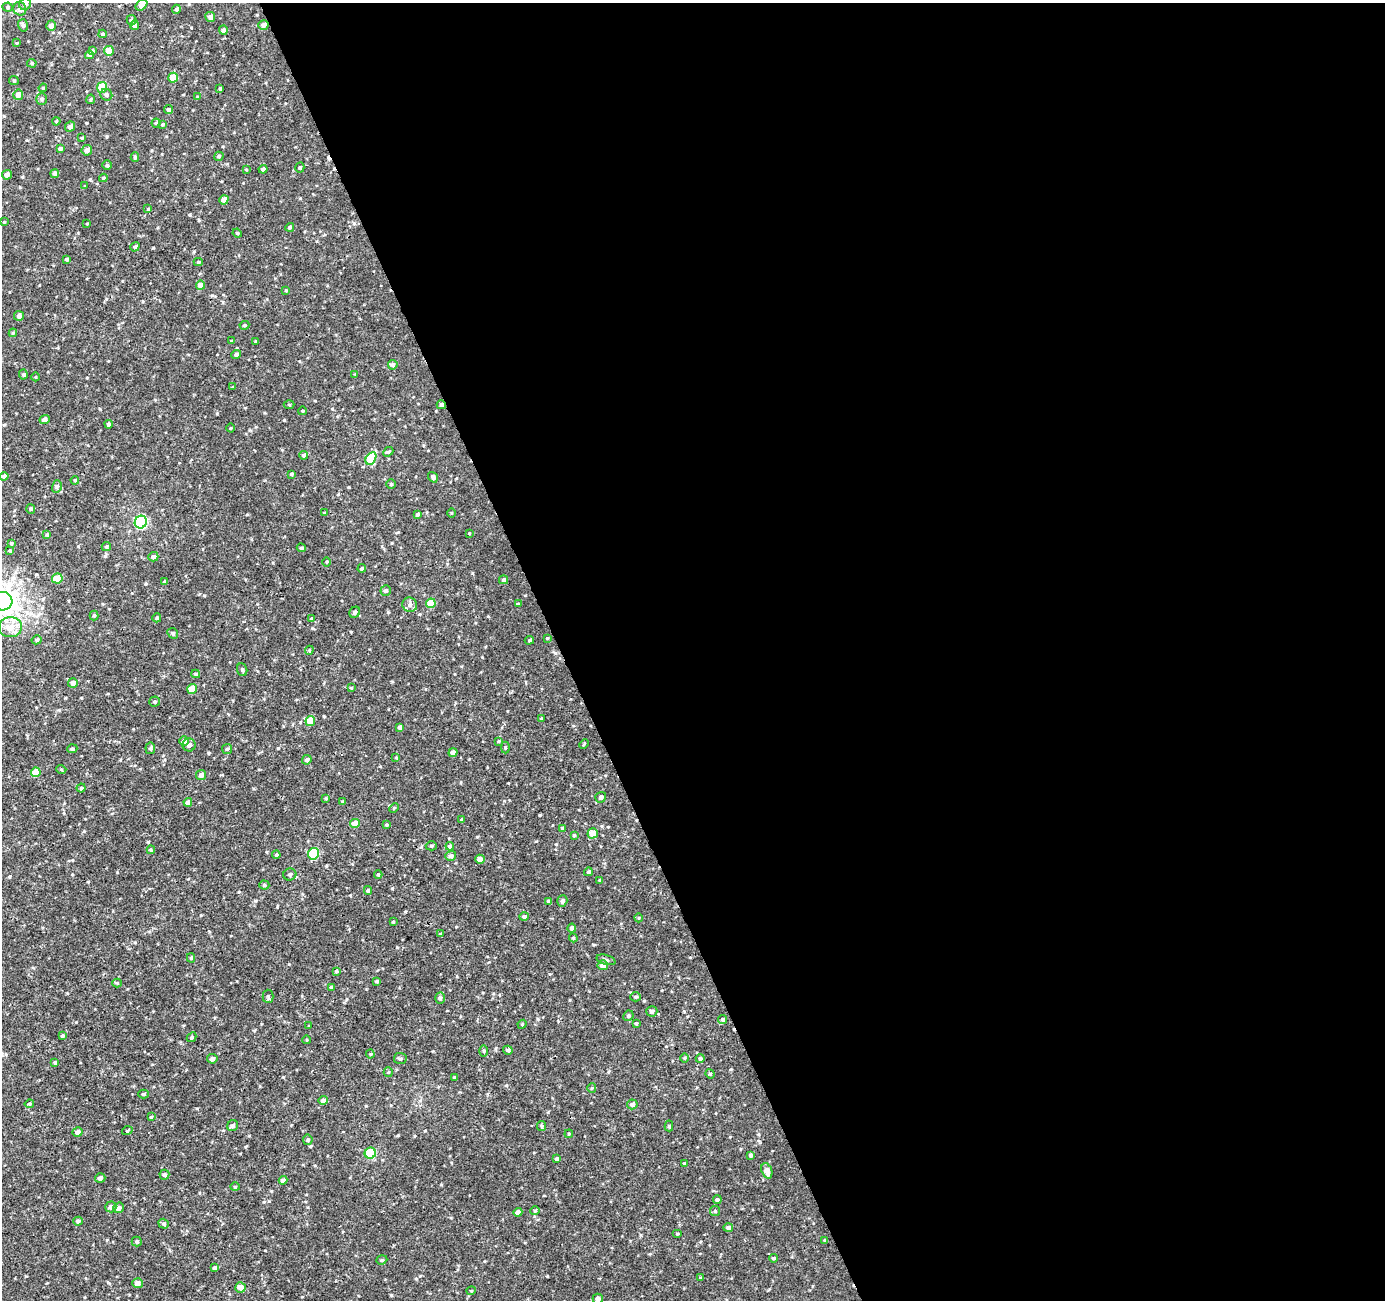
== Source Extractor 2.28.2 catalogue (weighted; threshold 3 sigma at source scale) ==
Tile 8 of 4 x 4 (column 4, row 2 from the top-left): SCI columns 4195-5577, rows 2698-3995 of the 5626 x 5450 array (HDU 1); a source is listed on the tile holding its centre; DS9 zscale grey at full resolution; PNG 1387 x 1302 px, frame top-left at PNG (2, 3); each listed source drawn as its Kron ellipse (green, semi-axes under 4 px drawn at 4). Shown black and unused: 60% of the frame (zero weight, under 3 of 4 exposures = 4% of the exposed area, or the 3 px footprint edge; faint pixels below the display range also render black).
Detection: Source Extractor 2.28.2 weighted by HDU 2 'WHT'; one run over the whole footprint, this tile lists its part. Background 0.00449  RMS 0.003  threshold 0.0136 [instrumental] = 3 sigma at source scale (4.5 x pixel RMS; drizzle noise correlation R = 1.50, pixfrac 1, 0.0396/0.0396 arcsec/px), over >= 5 px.
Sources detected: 246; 2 cosmic-ray / hot-pixel residue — neither listed nor drawn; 1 inside a brighter listed object's ellipse — not listed separately; the other 243 listed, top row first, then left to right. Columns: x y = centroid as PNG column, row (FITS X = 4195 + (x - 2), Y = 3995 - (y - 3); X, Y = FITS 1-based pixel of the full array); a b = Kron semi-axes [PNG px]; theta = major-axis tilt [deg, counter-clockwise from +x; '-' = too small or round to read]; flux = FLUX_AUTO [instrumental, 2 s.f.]
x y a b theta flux
25 4 6 5 - 0.99
141 5 7 5 44 2.5
8 7 5 4 - 0.5
20 9 7 6 - 1.3
176 9 4 4 - 0.46
210 17 5 5 - 1.1
131 20 5 5 - 0.74
23 25 6 5 - 0.65
135 25 4 4 - 0.9
263 25 5 5 - 1.5
51 26 5 5 - 1.5
223 30 4 4 - 0.78
103 34 4 4 - 0.4
16 43 4 3 - 0.26
92 51 4 4 - 0.46
109 51 5 5 - 3.5
89 55 4 4 - 1.3
32 63 5 4 - 0.38
173 78 5 4 - 5.2
14 81 5 4 - 0.37
102 87 5 5 - 8.5
43 88 4 3 - 0.35
220 88 3 3 - 0.32
18 95 5 5 - 2.2
106 95 6 5 - 0.74
197 97 4 4 - 0.26
42 99 6 5 - 0.49
91 99 5 4 - 0.35
168 110 4 4 - 0.72
56 121 4 3 - 0.35
156 123 4 4 - 0.39
162 124 4 3 - 0.3
70 127 5 4 - 1.2
82 138 4 3 - 0.27
60 148 4 4 - 0.63
87 150 5 5 - 1.2
219 156 5 4 - 0.5
135 157 5 4 - 0.47
107 165 5 5 - 0.47
300 167 5 4 - 0.49
246 169 4 2 - 0.21
263 169 4 4 - 1
55 174 4 4 - 0.64
7 175 5 5 - 1.4
103 178 4 3 - 0.46
85 186 4 4 - 0.23
224 200 5 4 - 2.2
148 209 4 3 - 0.27
4 222 3 3 - 0.22
87 224 4 2 - 0.22
290 227 4 4 - 0.56
237 233 4 4 - 0.31
135 247 5 4 - 0.49
67 259 3 3 - 0.48
198 262 4 4 - 0.43
201 285 4 4 - 2.9
286 290 4 3 - 0.26
19 316 5 4 - 0.85
244 325 5 4 - 0.39
13 333 4 4 - 0.29
231 341 4 3 - 0.29
256 341 4 2 - 0.24
236 354 5 4 - 0.81
393 365 5 4 - 0.83
355 374 3 3 - 0.23
23 375 5 4 - 0.41
36 377 4 3 - 0.2
233 387 3 3 - 0.31
289 405 5 3 - 0.29
441 405 4 4 - 1.1
302 411 4 3 - 0.27
45 419 5 4 - 0.97
109 424 4 3 - 0.72
230 428 4 3 - 0.24
388 452 5 4 - 0.4
304 455 4 4 - 0.7
371 458 7 5 61 11
292 474 4 3 - 0.41
4 476 4 4 - 0.91
433 477 5 4 - 0.68
75 480 4 3 - 0.28
391 484 4 4 - 0.38
57 486 6 5 - 0.55
31 509 5 4 - 0.36
324 513 3 2 - 0.25
451 513 5 3 - 0.26
417 515 4 4 - 0.39
141 522 6 6 - 39
469 533 3 3 - 0.25
47 535 4 4 - 0.31
11 543 4 3 - 0.37
106 546 5 4 - 0.41
301 548 5 3 - 0.37
10 551 3 3 - 0.31
153 557 5 4 - 0.94
327 562 4 3 - 0.26
362 568 4 4 - 0.52
57 579 5 5 - 6.1
503 580 4 4 - 0.61
164 582 3 3 - 0.42
386 591 5 5 - 0.55
2 601 10 9 - 380
431 603 5 4 - 6.2
518 604 4 3 - 0.43
410 605 7 7 - 1
355 612 6 5 - 0.73
94 616 5 4 - 0.4
157 618 4 4 - 0.43
311 619 4 3 - 0.31
10 627 11 10 - 3.3
173 633 6 5 - 0.59
547 638 4 3 - 0.3
37 640 5 4 - 0.57
529 640 5 4 - 0.4
309 650 4 4 - 0.33
242 670 6 5 - 0.46
196 674 4 4 - 0.27
73 683 5 4 - 1.4
351 688 4 3 - 0.28
192 689 5 5 - 4.3
155 701 5 5 - 0.52
541 718 4 2 - 0.21
310 721 5 5 - 5.8
400 727 4 4 - 1.1
184 741 5 5 - 1.1
498 741 3 3 - 0.33
584 744 5 3 - 0.32
189 745 6 6 - 1.1
505 747 6 3 90 0.28
150 748 6 5 - 0.45
72 749 5 4 - 0.54
227 749 5 5 - 0.43
453 752 5 4 - 1.3
396 758 4 2 - 0.21
307 760 5 4 - 0.69
61 769 5 3 - 0.28
36 772 5 4 - 4.4
201 775 5 5 - 0.97
81 788 4 4 - 0.37
601 797 5 5 - 0.86
326 798 4 3 - 0.28
188 802 4 4 - 1.4
343 802 4 3 - 0.32
394 808 5 3 - 0.29
461 820 3 3 - 0.35
355 824 5 4 - 3.3
387 825 4 3 - 0.32
562 828 4 4 - 0.3
593 833 5 5 - 2.8
574 835 4 4 - 0.35
431 846 6 4 -1 0.47
450 846 4 4 - 0.75
151 850 4 4 - 0.33
313 854 6 5 - 16
276 855 4 3 - 0.31
451 856 5 5 - 0.91
480 859 4 4 - 2.1
588 872 4 3 - 0.39
290 874 6 6 - 0.74
378 875 4 4 - 0.36
600 880 4 3 - 0.32
264 885 5 4 - 0.47
368 890 4 3 - 0.47
549 901 4 4 - 0.55
562 901 6 5 - 0.87
524 917 5 4 - 0.7
639 918 4 3 - 0.29
393 922 3 3 - 0.25
572 928 4 4 - 1
440 934 4 4 - 0.29
573 938 4 4 - 0.36
191 958 4 4 - 0.4
606 960 10 4 -16 0.64
603 965 5 5 - 2.3
336 971 4 3 - 0.46
377 981 3 3 - 0.48
117 983 4 4 - 0.32
331 987 3 3 - 0.43
268 996 6 5 - 0.51
635 997 5 4 - 0.51
440 998 5 5 - 0.68
652 1011 5 5 - 1
628 1016 5 5 - 0.59
723 1019 4 4 - 0.63
636 1023 4 3 - 0.35
522 1024 4 4 - 0.34
309 1025 3 2 - 0.18
62 1036 4 4 - 0.59
192 1037 5 4 - 0.41
307 1040 4 3 - 0.22
508 1050 5 4 - 0.64
484 1051 6 4 90 0.37
370 1054 4 4 - 0.3
400 1058 6 5 - 0.57
685 1058 5 3 - 0.31
212 1059 5 4 - 0.82
700 1059 4 4 - 0.62
55 1062 4 4 - 0.36
388 1072 5 4 - 0.39
710 1074 5 4 - 0.35
454 1077 4 3 - 0.34
592 1088 5 4 - 0.33
143 1094 5 4 - 0.36
323 1100 5 4 - 0.97
29 1104 4 4 - 0.44
632 1104 5 5 - 1.1
151 1117 4 4 - 0.27
233 1126 6 5 - 0.68
542 1126 5 4 - 0.42
669 1126 5 4 - 0.35
127 1131 5 3 - 0.27
78 1132 5 4 - 1.2
569 1134 4 4 - 0.31
308 1140 5 4 - 0.45
370 1153 6 5 - 15
750 1155 4 4 - 0.67
557 1159 4 3 - 0.54
684 1163 3 3 - 0.32
767 1171 8 5 -70 2.2
164 1175 5 5 - 0.67
100 1178 5 4 - 0.75
283 1180 4 4 - 1
235 1187 4 4 - 0.28
717 1200 4 4 - 0.55
111 1207 5 5 - 1.1
118 1208 6 5 - 1.1
535 1211 4 4 - 0.36
715 1211 5 5 - 0.45
518 1212 4 4 - 1.2
78 1221 4 4 - 0.69
164 1224 5 4 - 0.49
728 1227 5 4 - 0.81
677 1234 5 3 - 0.25
825 1240 4 4 - 0.42
137 1242 5 5 - 0.47
773 1258 4 4 - 0.48
382 1260 6 4 20 0.39
215 1268 4 4 - 0.91
700 1278 4 4 - 0.3
138 1283 5 5 - 1.5
240 1287 5 5 - 1.9
471 1291 4 4 - 0.33
598 1299 5 5 - 0.98
Overlapping masked pixels (flux is a lower limit): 2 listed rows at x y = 263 25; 441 405
Isophote crosses this tile's border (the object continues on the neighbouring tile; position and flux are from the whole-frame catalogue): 4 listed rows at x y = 25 4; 141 5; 2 601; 598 1299
Unlisted compact peaks at least as high as the median listed source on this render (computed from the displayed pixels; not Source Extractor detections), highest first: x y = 540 815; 148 842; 284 420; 190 215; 278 748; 324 716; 397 947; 117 872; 208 753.